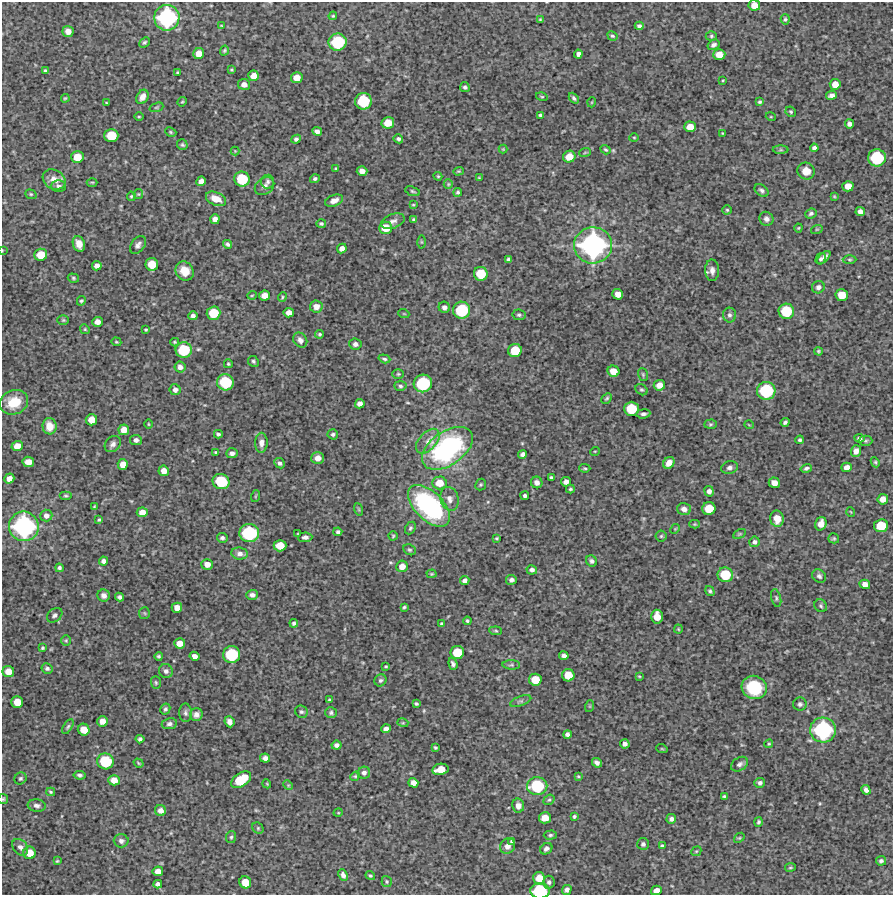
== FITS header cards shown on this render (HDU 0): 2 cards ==
NAXIS1  =                  891 /Length X axis
NAXIS2  =                  893 /Length Y axis

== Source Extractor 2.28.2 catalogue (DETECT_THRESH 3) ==
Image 891 x 893 px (HDU 0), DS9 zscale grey, 1 PNG px = 1 image px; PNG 895 x 897 px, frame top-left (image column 1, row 893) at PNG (2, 2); each listed source drawn as its Kron ellipse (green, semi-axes under 4 px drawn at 4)
Background 4940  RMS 230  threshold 682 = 3 sigma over >= 5 px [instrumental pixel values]
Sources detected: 375; all 375 listed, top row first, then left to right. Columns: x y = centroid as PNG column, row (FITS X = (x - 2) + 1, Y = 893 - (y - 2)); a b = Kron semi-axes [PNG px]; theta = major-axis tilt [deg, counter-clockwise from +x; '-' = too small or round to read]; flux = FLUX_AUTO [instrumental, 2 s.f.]
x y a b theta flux
754 5 6 5 - 1.5e+05
333 16 4 4 - 1.6e+04
167 18 13 12 - 1.7e+06
540 19 3 2 - 1.6e+04
785 19 5 4 - 2.5e+04
221 25 4 2 - 1.1e+04
639 26 4 4 - 3.6e+04
68 31 5 5 - 8.2e+04
612 36 5 4 - 2.5e+04
711 36 5 5 - 2.4e+04
144 42 6 4 43 2.6e+04
338 42 9 8 - 8.0e+05
714 45 6 5 - 4.6e+04
224 50 5 4 - 2.0e+04
199 53 5 5 - 1.4e+05
578 54 4 4 - 5.9e+04
719 54 6 5 - 1.7e+05
232 70 3 3 - 1.8e+04
45 71 4 3 - 2.0e+04
177 73 3 3 - 1.5e+04
254 76 5 5 - 1.1e+05
297 78 6 5 - 1.5e+05
723 80 4 2 - 1.2e+04
244 84 6 5 - 8.8e+04
835 84 5 5 - 1.3e+05
465 87 5 4 - 3.5e+04
831 95 6 4 10 6.0e+04
142 97 7 5 59 9.6e+04
542 97 6 4 -15 1.8e+04
65 98 4 3 - 1.7e+04
574 98 6 3 -47 3.0e+04
363 101 8 8 - 6.8e+05
182 102 5 4 - 1.6e+04
592 102 5 3 - 1.3e+04
760 102 3 3 - 2.2e+04
106 103 3 2 - 1.2e+04
156 107 7 4 19 2.2e+04
791 112 5 4 - 2.2e+04
540 115 4 3 - 2.5e+04
139 117 4 3 - 1.5e+04
771 117 5 3 - 1.3e+04
388 123 6 5 - 2.2e+05
849 124 5 4 - 6.0e+04
690 127 6 5 - 1.7e+05
317 131 5 4 - 6.1e+04
171 132 6 4 -23 2.0e+04
722 133 3 2 - 1.2e+04
111 135 7 6 - 3.7e+05
634 137 5 3 - 1.5e+04
296 139 5 4 - 3.6e+04
398 139 5 4 - 3.5e+04
182 145 5 5 - 2.5e+04
814 148 4 4 - 5.3e+04
503 149 4 4 - 1.4e+04
605 150 5 3 - 2.1e+04
781 150 8 4 -1 2.8e+04
235 151 4 4 - 1.4e+04
585 152 6 3 20 1.8e+04
77 157 6 6 - 2.2e+05
569 157 6 6 - 2.0e+05
877 158 9 8 - 7.6e+05
336 169 4 3 - 1.5e+04
362 171 5 5 - 9.2e+04
458 171 5 4 - 1.7e+04
806 171 9 8 - 1.7e+05
438 176 4 4 - 1.8e+04
479 178 3 3 - 1.5e+04
54 179 12 9 -30 1.4e+05
242 179 7 7 - 4.9e+05
315 179 5 4 - 3.2e+04
201 181 5 4 - 8.1e+04
92 182 5 3 - 1.5e+04
268 182 7 6 - 3.7e+04
448 184 5 4 - 1.7e+04
58 186 7 6 - 4.4e+04
265 186 10 8 36 8.0e+04
848 186 5 5 - 1.5e+05
761 190 8 5 -39 3.8e+04
413 191 8 4 -19 2.6e+04
458 192 4 4 - 2.7e+04
31 194 6 4 -21 2.1e+04
138 194 5 5 - 1.7e+04
131 196 5 4 - 1.7e+04
834 196 4 4 - 1.7e+04
216 199 10 6 -22 1.9e+05
334 201 9 5 20 9.4e+04
413 205 4 4 - 1.6e+04
727 210 4 4 - 1.9e+04
860 212 5 4 - 7.2e+04
811 214 6 5 - 3.5e+04
215 219 5 4 - 7.9e+04
414 219 3 3 - 2.4e+04
766 219 7 6 - 5.7e+04
393 221 12 7 19 6.7e+04
321 223 5 4 - 2.4e+04
385 228 6 6 - 2.3e+05
798 228 4 4 - 1.5e+04
817 229 6 3 18 1.6e+04
421 242 6 4 -89 1.9e+04
79 244 8 6 -68 1.2e+05
228 244 4 3 - 3.2e+04
138 245 10 6 52 5.8e+04
593 245 19 18 - 3.0e+06
342 249 5 4 - 7.9e+04
2 250 3 2 - 1.0e+04
41 255 6 6 - 2.4e+05
824 258 8 4 45 6.3e+04
509 259 4 4 - 3.3e+04
821 259 6 4 59 2.9e+04
850 259 7 3 -1 2.0e+04
152 264 6 6 - 2.6e+05
97 266 5 4 - 8.2e+04
712 270 11 7 -89 7.7e+04
185 271 10 8 -56 2.2e+05
481 274 7 7 - 3.8e+05
73 278 6 4 -17 2.3e+04
818 287 6 6 - 5.7e+04
618 294 5 5 - 1.1e+05
252 295 5 3 - 1.3e+04
264 295 6 5 - 1.1e+05
842 295 6 6 - 2.4e+05
282 297 5 3 - 1.8e+04
81 301 5 4 - 2.4e+04
316 306 6 6 - 1.0e+05
444 307 6 5 - 5.8e+04
461 310 8 8 - 7.4e+05
786 311 7 7 - 5.3e+05
213 313 7 6 - 3.9e+05
289 313 5 4 - 9.7e+04
404 314 5 3 - 1.3e+04
519 315 7 5 -10 3.1e+04
729 315 7 6 - 4.3e+04
193 316 4 4 - 4.6e+04
63 320 6 4 0 2.1e+04
97 322 5 5 - 9.4e+04
85 329 5 4 - 1.8e+04
146 330 3 3 - 1.8e+04
320 334 4 3 - 2.1e+04
300 340 8 6 -52 6.1e+04
116 342 5 4 - 1.7e+04
175 342 4 3 - 1.7e+04
355 344 6 5 - 4.8e+04
184 350 8 7 - 5.7e+05
515 350 7 6 - 3.4e+05
818 351 4 4 - 2.1e+04
384 359 6 3 -18 2.6e+04
253 361 6 5 - 2.8e+04
228 364 4 4 - 2.1e+04
180 367 5 5 - 6.6e+04
613 371 6 5 - 1.8e+05
398 374 6 5 - 2.0e+04
643 374 6 5 - 2.3e+04
225 382 8 8 - 6.5e+05
423 383 9 9 - 8.6e+05
659 385 6 5 - 1.1e+05
400 386 6 5 - 3.0e+04
175 390 5 5 - 6.7e+04
641 390 6 5 - 2.6e+04
766 391 9 9 - 8.7e+05
607 398 6 4 44 2.2e+04
14 402 14 12 21 3.7e+05
360 404 5 4 - 7.6e+04
631 409 7 7 - 4.4e+05
643 414 7 4 6 4.0e+04
91 420 6 5 - 1.7e+05
785 422 4 3 - 3.3e+04
148 424 5 3 - 1.4e+04
710 424 6 4 2 2.4e+04
749 425 5 3 - 1.1e+04
49 426 8 7 - 1.7e+05
124 430 5 5 - 1.2e+05
218 434 4 3 - 3.1e+04
333 434 5 5 - 3.1e+04
859 438 5 4 - 4.8e+04
136 440 6 5 - 6.0e+04
800 440 4 3 - 2.6e+04
428 441 15 8 48 1.3e+05
865 441 7 5 1 2.4e+04
261 443 10 6 87 8.2e+04
113 444 9 7 47 6.2e+04
17 446 6 5 - 1.3e+05
447 448 28 17 35 2.7e+06
595 451 5 3 - 1.3e+04
856 451 6 5 - 7.3e+04
216 452 4 3 - 1.6e+04
232 453 6 5 - 5.2e+04
522 454 4 4 - 4.7e+04
318 458 6 6 - 1.1e+05
28 462 6 5 - 1.3e+05
875 462 5 4 - 2.3e+04
280 463 5 4 - 4.1e+04
669 463 6 5 - 9.2e+04
123 464 5 5 - 1.1e+05
729 467 8 6 16 5.6e+04
847 467 5 4 - 9.1e+04
585 468 6 4 -4 2.2e+04
806 468 6 4 16 2.9e+04
164 471 5 5 - 1.2e+05
9 478 5 5 - 8.8e+04
551 478 3 3 - 2.8e+04
221 482 8 7 - 5.7e+05
537 482 6 5 - 6.5e+04
566 482 5 4 - 6.9e+04
439 483 7 6 - 1.9e+05
774 483 5 5 - 1.2e+05
481 485 6 5 - 2.2e+04
570 489 4 3 - 2.4e+04
709 491 5 5 - 6.0e+04
66 496 6 4 0 2.4e+04
256 496 6 3 70 1.7e+04
525 496 4 3 - 3.2e+04
449 499 12 9 -73 9.6e+04
883 499 5 5 - 1.1e+05
94 506 3 2 - 1.3e+04
429 506 26 14 -45 2.5e+06
358 509 6 4 -70 2.0e+04
684 509 7 6 - 6.8e+04
709 509 6 6 - 3.0e+05
142 512 5 5 - 1.2e+05
851 512 5 3 - 1.1e+04
46 516 6 6 - 6.0e+04
777 519 8 7 - 1.9e+05
99 520 3 3 - 1.9e+04
695 524 5 4 - 1.6e+04
821 524 7 5 71 1.4e+05
24 526 15 14 - 2.2e+06
881 526 7 6 - 3.5e+05
410 528 7 5 61 2.9e+04
675 529 5 4 - 1.6e+04
338 532 4 4 - 3.1e+04
249 533 10 9 - 9.9e+05
298 533 3 2 - 1.1e+04
739 534 7 4 26 1.9e+04
393 536 4 4 - 1.8e+04
661 536 5 5 - 2.3e+04
305 537 7 5 5 5.5e+04
222 538 5 5 - 3.9e+04
496 538 3 3 - 1.7e+04
834 538 5 5 - 2.3e+04
754 542 5 5 - 4.2e+04
280 546 6 5 - 2.1e+05
410 550 6 5 - 2.7e+04
240 553 8 6 -7 6.9e+04
103 561 4 4 - 4.8e+04
591 561 6 5 - 4.0e+04
207 564 6 5 - 9.8e+04
402 566 6 5 - 1.3e+05
59 568 4 4 - 3.1e+04
532 570 5 4 - 4.7e+04
431 574 5 4 - 1.7e+04
725 575 8 7 - 4.7e+05
819 576 7 6 - 3.9e+04
511 580 5 5 - 5.1e+04
465 581 5 4 - 5.9e+04
865 584 5 4 - 8.8e+04
710 591 5 4 - 2.8e+04
252 595 6 5 - 5.9e+04
104 596 6 6 - 6.4e+04
119 597 4 4 - 3.8e+04
776 598 9 5 -77 2.9e+04
821 606 7 5 -49 2.7e+04
404 607 3 3 - 2.1e+04
177 608 5 5 - 1.2e+05
144 613 6 5 - 2.2e+04
55 615 8 6 39 4.4e+04
657 617 7 6 - 1.8e+05
467 621 4 3 - 2.2e+04
294 623 4 4 - 3.1e+04
441 624 4 4 - 2.7e+04
678 629 4 4 - 1.5e+04
496 631 6 4 -7 2.1e+04
66 640 5 5 - 2.0e+04
180 643 5 5 - 1.3e+05
43 648 4 4 - 2.2e+04
457 652 7 6 - 3.5e+05
232 654 8 8 - 7.0e+05
159 656 4 3 - 2.5e+04
195 656 5 4 - 7.0e+04
564 656 5 4 - 5.5e+04
453 664 6 4 -72 4.0e+04
511 665 9 4 -1 3.1e+04
386 666 3 3 - 1.6e+04
47 668 6 5 - 3.7e+04
8 671 6 5 - 1.5e+05
166 671 7 6 - 5.9e+04
568 675 6 6 - 2.4e+05
639 676 4 3 - 1.5e+04
380 680 6 5 - 3.1e+04
535 680 6 6 - 2.4e+05
156 682 6 5 - 2.4e+04
754 687 13 11 -25 6.5e+05
329 700 3 3 - 2.0e+04
521 701 11 5 19 3.8e+04
17 702 6 5 - 2.0e+05
416 704 4 3 - 2.5e+04
800 704 7 6 - 4.4e+04
590 706 6 4 72 1.4e+04
165 709 6 4 61 2.8e+04
301 712 6 6 - 3.2e+04
185 713 9 6 -89 4.5e+04
331 713 6 5 - 3.1e+04
196 715 6 6 - 6.9e+04
102 721 5 5 - 1.1e+05
229 722 6 5 - 5.9e+04
403 723 5 3 - 1.4e+04
169 724 8 5 9 4.6e+04
68 727 8 4 58 2.8e+04
386 729 5 4 - 6.0e+04
84 730 6 5 - 1.9e+05
823 730 13 12 - 1.6e+06
567 734 4 4 - 4.8e+04
140 739 4 4 - 3.4e+04
625 744 5 4 - 4.7e+04
769 744 4 3 - 1.9e+04
337 745 5 4 - 5.6e+04
435 747 4 3 - 2.1e+04
662 749 6 3 -18 1.5e+04
265 758 5 4 - 6.6e+04
105 761 8 8 - 6.3e+05
139 763 5 3 - 1.7e+04
597 763 5 4 - 4.8e+04
739 764 9 6 34 5.4e+04
440 769 8 5 11 2.1e+05
364 773 6 6 - 5.9e+04
80 775 6 4 -9 3.5e+04
355 776 5 4 - 1.9e+04
578 776 4 3 - 1.6e+04
20 778 6 5 - 3.0e+04
114 780 6 5 - 1.3e+05
241 780 11 6 34 5.5e+05
413 783 5 4 - 9.5e+04
760 783 5 5 - 3.6e+04
267 784 4 3 - 1.4e+04
288 785 5 4 - 1.6e+04
537 786 10 9 - 7.5e+05
866 790 5 4 - 5.9e+04
51 792 4 3 - 2.1e+04
724 796 4 3 - 2.1e+04
3 799 5 5 - 2.1e+04
549 800 6 4 39 2.3e+04
37 805 9 6 -6 5.7e+04
518 806 7 6 - 8.1e+04
160 810 5 5 - 7.7e+04
338 813 5 3 - 1.3e+04
574 816 3 3 - 2.5e+04
545 818 6 5 - 1.7e+05
671 819 5 5 - 5.0e+04
759 822 5 4 - 2.7e+04
258 828 6 5 - 2.3e+04
550 835 6 4 1 2.8e+04
231 837 6 5 - 2.7e+04
739 838 6 4 41 2.1e+04
121 841 7 6 - 5.3e+04
511 841 4 3 - 2.7e+04
643 844 6 6 - 4.2e+04
507 846 8 7 - 9.3e+04
662 846 4 3 - 2.2e+04
20 847 9 7 -49 6.1e+04
546 849 6 5 - 4.5e+04
696 851 5 4 - 1.9e+04
29 853 6 6 - 2.1e+05
57 861 4 4 - 1.6e+04
881 861 5 5 - 3.7e+04
790 867 5 3 - 1.6e+04
158 871 5 5 - 1.1e+05
343 875 6 4 -66 6.5e+04
370 876 5 4 - 2.0e+04
539 878 6 6 - 2.0e+05
387 881 6 5 - 2.3e+04
245 882 6 5 - 2.4e+05
549 882 6 6 - 4.1e+04
158 884 4 4 - 5.0e+04
567 890 5 4 - 5.6e+04
656 890 5 4 - 9.4e+04
540 891 9 7 -1 8.1e+05
At the frame edge (FLAGS 8, measured only in part): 4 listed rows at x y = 754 5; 2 250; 3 799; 540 891

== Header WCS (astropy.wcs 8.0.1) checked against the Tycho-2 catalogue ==
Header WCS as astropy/WCSLIB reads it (CRVAL/CRPIX/CD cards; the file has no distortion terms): RA---TAN/DEC--TAN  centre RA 15:05:55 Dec +12:45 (226.48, +12.74 deg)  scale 1.01 arcsec/px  FOV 15.0' x 15.0'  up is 0 deg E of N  parity normal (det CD < 0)
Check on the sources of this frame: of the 60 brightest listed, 3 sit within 1.9 arcsec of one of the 3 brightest Tycho-2 stars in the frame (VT <= 12.67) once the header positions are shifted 0.34 arcsec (0.29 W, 0.17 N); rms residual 0.63 arcsec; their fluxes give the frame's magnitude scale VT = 27.89 - 2.5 log10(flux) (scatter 0.18 mag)
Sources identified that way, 3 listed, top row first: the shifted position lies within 1.9 arcsec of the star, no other Tycho-2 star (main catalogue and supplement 1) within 3.8 arcsec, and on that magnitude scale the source's flux lands within +1.5 / -3 mag of the star's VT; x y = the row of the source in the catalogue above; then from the Tycho-2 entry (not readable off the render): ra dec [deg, ICRS J2000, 3 dp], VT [Tycho-2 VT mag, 2 dp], TYC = Tycho-2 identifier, HIP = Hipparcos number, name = IAU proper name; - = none
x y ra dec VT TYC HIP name
167 18 226.559 +12.864 12.31 925-513-1 - -
593 245 226.437 +12.801 11.52 925-385-1 - -
24 526 226.600 +12.722 12.67 925-493-1 - -